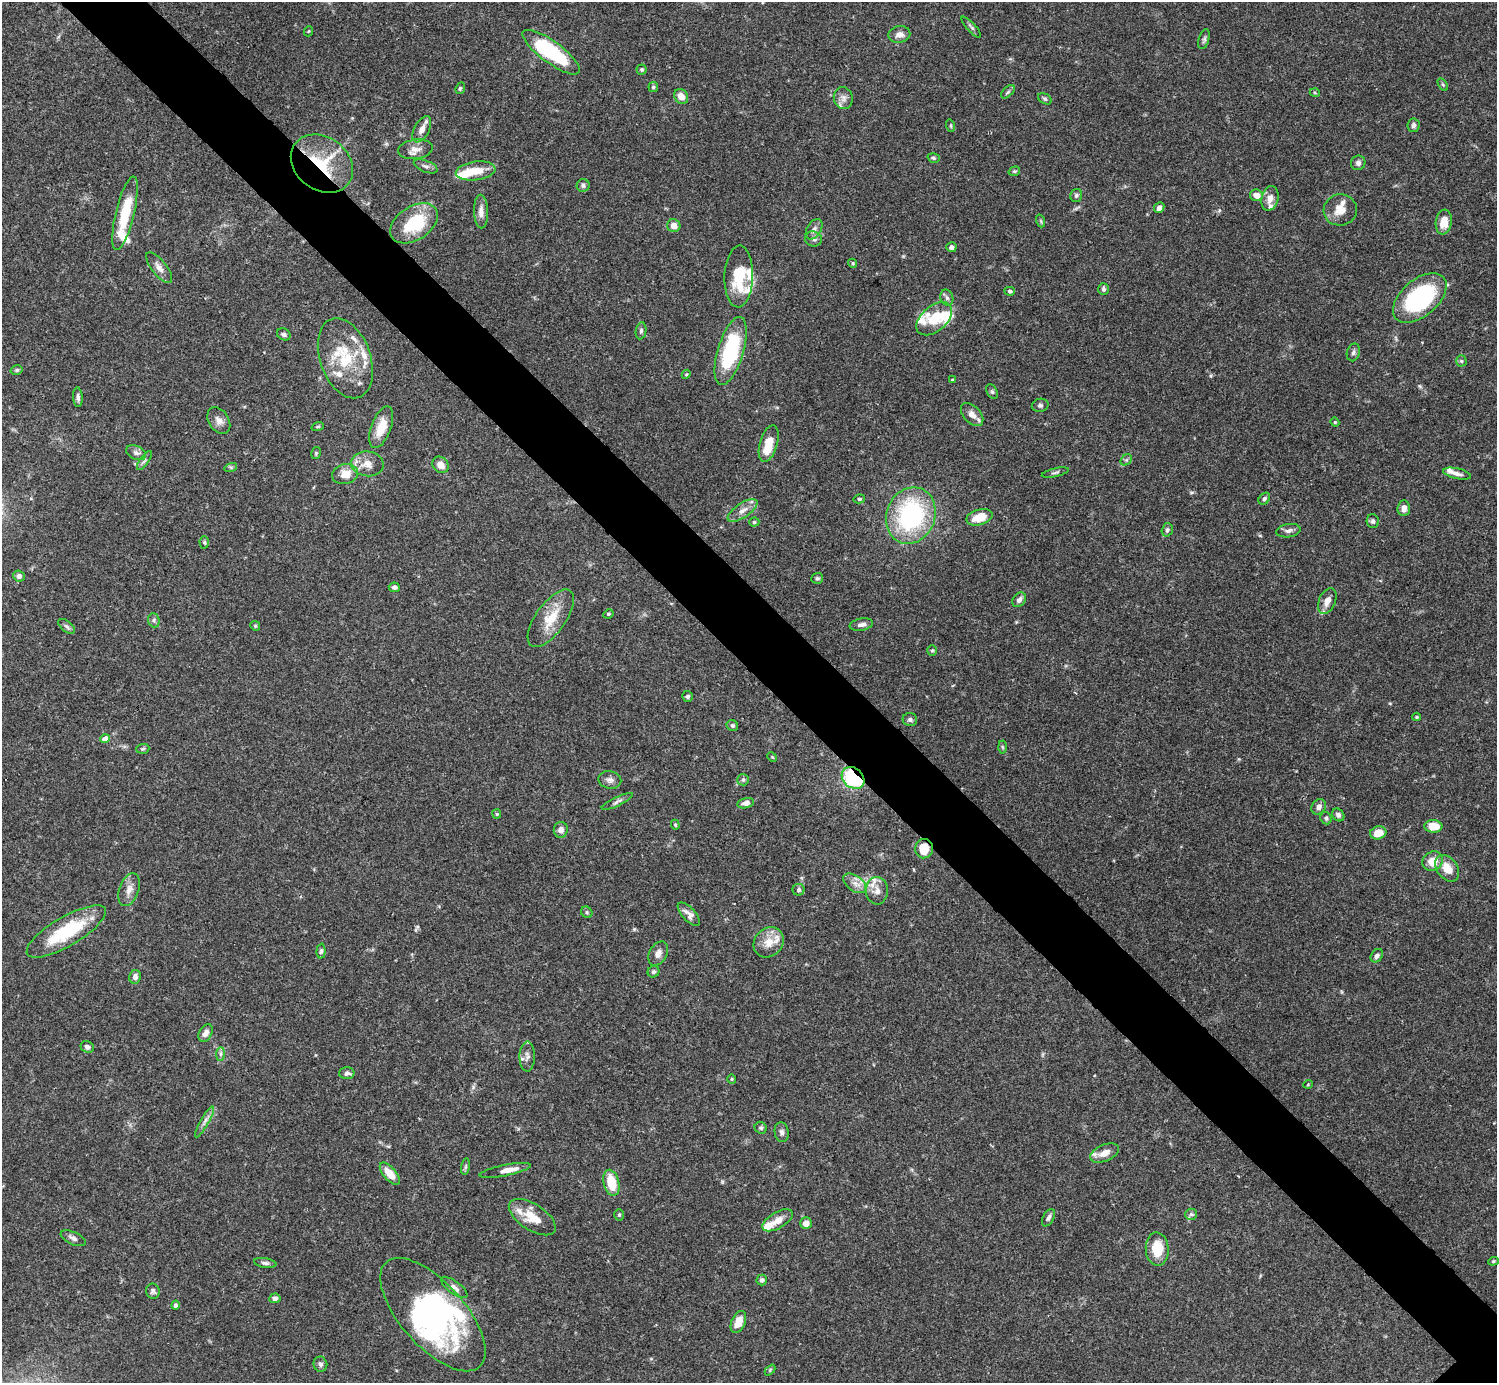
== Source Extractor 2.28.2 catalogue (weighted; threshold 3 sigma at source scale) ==
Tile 11 of 4 x 4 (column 3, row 3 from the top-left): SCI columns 2990-4484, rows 1539-2919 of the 5982 x 5981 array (HDU 1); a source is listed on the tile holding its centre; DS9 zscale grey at full resolution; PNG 1499 x 1385 px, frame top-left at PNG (2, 2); each listed source drawn as its Kron ellipse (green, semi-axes under 4 px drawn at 4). Shown black and unused: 6% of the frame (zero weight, under 3 of 4 exposures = <1% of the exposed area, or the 3 px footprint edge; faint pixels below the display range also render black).
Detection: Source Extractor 2.28.2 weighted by HDU 2 'WHT'; one run over the whole footprint, this tile lists its part. Background 0.0692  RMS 0.0032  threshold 0.0144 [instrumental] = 3 sigma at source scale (4.5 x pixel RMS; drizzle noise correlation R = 1.50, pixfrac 1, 0.05/0.05 arcsec/px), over >= 5 px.
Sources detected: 190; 4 inside a brighter object's white glare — neither listed nor drawn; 17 inside a brighter listed object's ellipse — not listed separately; the other 169 listed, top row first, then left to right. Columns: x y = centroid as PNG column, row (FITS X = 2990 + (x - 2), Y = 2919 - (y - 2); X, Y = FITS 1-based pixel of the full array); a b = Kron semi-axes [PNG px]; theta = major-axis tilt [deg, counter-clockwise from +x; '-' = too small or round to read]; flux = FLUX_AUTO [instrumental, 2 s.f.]
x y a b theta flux
971 27 13 4 -48 0.79
309 31 5 3 - 0.27
899 34 11 8 11 2
1204 39 10 5 74 0.77
551 52 34 11 -36 28
642 69 5 5 - 0.55
1443 85 7 4 -58 0.49
653 87 5 4 - 0.46
460 88 6 4 69 0.45
1008 92 8 4 44 0.68
1315 93 5 3 - 0.34
681 96 8 6 -54 2.8
843 98 11 9 -78 1.8
1045 99 7 5 -30 0.56
1414 125 7 6 - 0.94
951 126 6 4 -72 0.39
422 129 14 7 62 2.5
415 149 17 9 7 2.6
934 158 6 4 -16 0.51
1358 163 7 7 - 1.1
322 164 33 26 -37 19
426 166 12 5 -22 1.1
476 171 20 9 8 6.1
1014 171 6 4 18 0.42
583 185 6 6 - 0.91
1076 195 6 6 - 0.65
1256 195 6 6 - 2.6
1270 198 12 8 76 2.6
1159 208 5 4 - 1.5
1340 210 16 15 - 4.2
481 212 17 7 -88 2.2
125 213 38 9 76 12
1041 221 6 4 -71 0.46
1444 222 12 8 81 5
414 223 26 16 33 17
674 226 7 6 - 2.3
814 229 11 7 58 1.4
813 239 8 7 - 1.1
951 247 5 5 - 1
853 263 5 4 - 0.41
159 268 18 7 -52 2.1
739 276 31 14 88 12
1103 289 6 5 - 0.72
1010 291 5 4 - 0.8
947 298 8 6 -73 0.96
1420 298 31 18 40 40
934 319 21 12 41 7.6
641 331 8 5 80 0.86
284 334 7 5 -29 0.99
731 351 35 13 73 27
1353 352 9 6 75 0.95
345 358 41 25 -70 17
1461 361 5 5 - 0.5
17 370 6 4 16 0.56
686 374 5 4 - 0.37
953 380 4 3 - 0.46
992 392 8 5 -63 0.61
78 397 10 5 -86 0.97
1040 405 8 6 12 0.73
972 415 14 8 -47 2.5
219 421 14 10 -57 2.1
1335 422 4 4 - 0.32
318 426 6 4 19 0.42
381 427 22 9 69 6.2
769 443 19 9 74 6.2
136 453 10 6 -24 1.3
316 453 6 4 79 0.44
144 460 11 2 55 0.63
1126 460 6 5 - 0.59
367 464 16 12 -5 3.8
441 465 9 7 -46 2.6
231 467 6 4 17 0.53
1055 472 14 4 12 0.69
345 474 13 10 14 4.2
1457 474 14 5 -13 1.4
859 499 5 4 - 0.53
1264 499 6 5 - 0.73
1404 508 8 6 86 2
743 510 17 7 34 2.5
911 516 29 24 69 45
979 517 13 7 16 5.8
1373 521 7 6 - 0.81
754 522 5 4 - 0.47
1167 530 7 5 72 0.79
1288 531 12 6 8 1.3
204 542 6 4 -89 0.5
19 576 6 5 - 1.2
817 578 6 5 - 0.61
394 587 5 4 - 1
1019 600 8 6 52 1.3
1327 601 13 8 67 2.7
608 614 5 4 - 0.48
551 618 34 15 54 8.1
154 620 7 5 -71 0.75
861 625 12 6 9 1.4
66 626 10 5 -38 0.97
255 626 5 4 - 0.4
932 650 5 5 - 0.46
688 696 5 5 - 0.66
1417 717 4 4 - 0.37
910 720 7 6 - 0.85
732 725 6 5 - 0.63
105 739 5 4 - 3.1
1002 747 6 4 -88 0.48
143 749 7 5 5 0.55
772 757 5 4 - 0.32
853 778 12 9 -40 25
610 780 11 8 -11 1.5
743 780 6 5 - 0.66
617 801 17 4 26 1.1
746 803 8 5 13 1.5
1319 807 8 7 - 1.4
497 814 4 4 - 0.35
1338 815 7 5 -51 1
1326 818 6 5 - 0.7
675 825 5 4 - 0.35
1433 826 9 6 -3 6
561 830 8 7 - 1.7
1378 833 8 6 14 4.6
924 849 9 9 - 6.2
1432 861 11 9 36 4.7
1447 868 15 10 -54 4.6
855 883 13 7 -36 2.3
129 890 17 9 70 2.7
799 890 6 6 - 0.7
877 891 14 11 -88 3.2
587 912 6 5 - 0.58
689 914 14 6 -47 1.8
66 931 45 14 30 19
769 942 16 13 46 4.3
321 951 7 4 86 0.65
658 954 13 9 60 1.9
1377 956 7 5 53 0.96
654 972 6 5 - 0.84
135 977 7 6 - 1.4
206 1033 9 6 60 1.7
87 1047 7 5 -23 1.2
221 1054 7 4 90 0.7
527 1056 15 7 88 1.8
347 1073 7 6 - 0.94
732 1079 5 4 - 0.36
1308 1084 5 3 - 0.25
205 1122 18 3 60 1.4
761 1128 6 5 - 0.63
782 1132 10 7 -82 1.2
1104 1153 15 8 23 3.6
466 1167 8 4 81 0.59
505 1170 26 5 11 3.1
390 1174 13 6 -49 4.8
611 1183 13 7 -75 8.3
1191 1214 6 5 - 0.72
619 1215 5 5 - 0.51
532 1217 27 13 -33 7.1
1048 1218 9 5 61 0.97
777 1220 17 8 30 3.6
806 1223 6 6 - 2.6
73 1238 14 6 -25 1.2
1157 1249 17 11 -86 8
1493 1261 5 4 - 0.42
265 1263 11 4 -9 0.92
762 1280 5 5 - 1
454 1287 16 6 -36 1.6
153 1291 7 7 - 0.92
275 1298 5 5 - 1.1
175 1305 4 4 - 0.7
433 1315 70 32 -48 54
738 1322 12 7 66 4.2
320 1364 7 7 - 0.96
770 1370 6 4 47 0.4
Overlapping masked pixels (flux is a lower limit): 3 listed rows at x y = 322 164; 853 778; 924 849